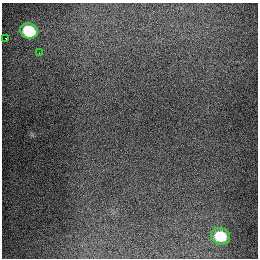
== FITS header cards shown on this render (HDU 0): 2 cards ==
NAXIS1  =                  256
NAXIS2  =                  256

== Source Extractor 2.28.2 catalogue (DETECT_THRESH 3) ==
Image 256 x 256 px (HDU 0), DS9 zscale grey, 1 PNG px = 1 image px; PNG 260 x 260 px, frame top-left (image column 1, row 256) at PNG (2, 3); each listed source drawn as its Kron ellipse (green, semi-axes under 4 px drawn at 4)
Background 1300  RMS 26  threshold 79.2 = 3 sigma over >= 5 px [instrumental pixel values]
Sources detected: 4; all 4 listed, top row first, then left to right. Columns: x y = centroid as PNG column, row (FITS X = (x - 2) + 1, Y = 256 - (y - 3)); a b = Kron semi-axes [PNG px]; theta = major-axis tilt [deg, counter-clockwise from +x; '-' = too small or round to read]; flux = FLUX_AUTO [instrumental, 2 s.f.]
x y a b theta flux
29 31 9 7 -22 86000
5 38 3 2 - 7900
39 53 3 2 - 2300
220 236 9 8 - 66000